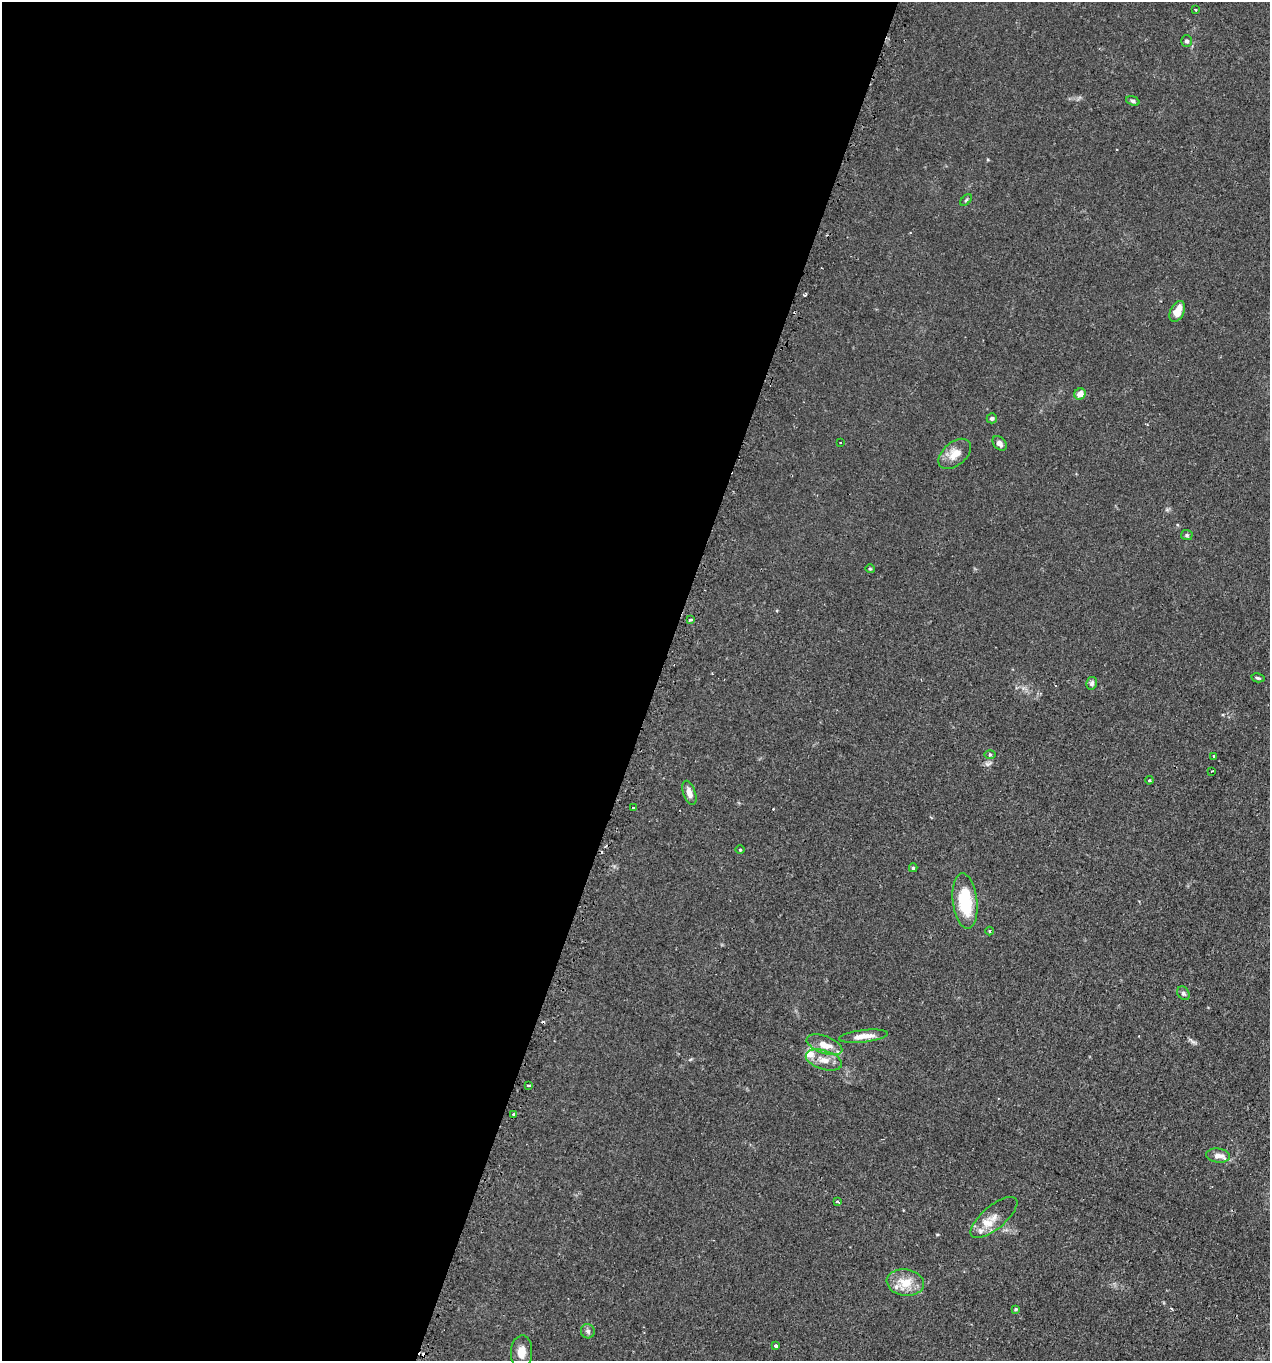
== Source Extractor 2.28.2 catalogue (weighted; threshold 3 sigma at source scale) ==
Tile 5 of 4 x 4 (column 1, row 2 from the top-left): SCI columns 218-1485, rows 2938-4296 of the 5665 x 5686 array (HDU 1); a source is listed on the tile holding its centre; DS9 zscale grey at full resolution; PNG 1272 x 1363 px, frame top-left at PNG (2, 2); each listed source drawn as its Kron ellipse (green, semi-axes under 4 px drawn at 4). Shown black and unused: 52% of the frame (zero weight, under 2 of 3 exposures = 3% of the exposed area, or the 3 px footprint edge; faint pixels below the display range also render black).
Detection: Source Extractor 2.28.2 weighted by HDU 2 'WHT'; one run over the whole footprint, this tile lists its part. Background 0.0365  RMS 0.0053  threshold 0.0241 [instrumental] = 3 sigma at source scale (4.5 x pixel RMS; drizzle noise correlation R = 1.50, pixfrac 1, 0.05/0.05 arcsec/px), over >= 5 px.
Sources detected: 47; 4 cosmic-ray / hot-pixel residue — neither listed nor drawn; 4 inside a brighter listed object's ellipse — not listed separately; the other 39 listed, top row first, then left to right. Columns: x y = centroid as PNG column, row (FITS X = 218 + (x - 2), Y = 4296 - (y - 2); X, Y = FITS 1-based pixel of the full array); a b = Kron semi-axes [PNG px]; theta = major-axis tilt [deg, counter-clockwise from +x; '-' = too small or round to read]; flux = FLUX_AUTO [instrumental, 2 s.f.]
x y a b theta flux
1195 9 3 2 - 0.56
1187 41 6 5 - 1.2
1133 101 7 4 -20 1
966 200 7 4 45 0.71
1177 311 11 7 62 6.3
1080 394 6 5 - 4.3
992 418 5 5 - 1
840 443 3 2 - 0.97
1000 443 8 6 -49 2
955 454 19 11 41 6.9
1187 535 6 5 - 0.91
870 569 4 4 - 0.56
691 620 3 3 - 1
1258 678 6 4 -12 0.8
1092 683 6 5 - 1.6
990 754 6 4 0 0.63
1214 756 3 3 - 0.98
1212 771 3 2 - 0.42
1149 780 4 4 - 0.51
689 793 13 6 -71 3.2
633 808 3 2 - 1.7
740 850 5 3 - 0.5
913 868 4 4 - 0.77
965 901 28 12 -83 24
990 931 4 3 - 0.43
1183 993 7 5 -56 1.3
864 1036 24 6 6 6
824 1045 19 8 -20 6.8
824 1060 19 9 -17 5.5
528 1086 3 3 - 0.98
514 1114 3 3 - 2.9
1218 1156 12 7 -8 4.1
837 1201 4 3 - 0.6
994 1217 29 11 40 6.5
905 1282 19 13 -8 9.3
1016 1309 3 3 - 0.57
588 1331 7 7 - 1.3
776 1346 3 3 - 2.1
521 1352 17 10 86 5